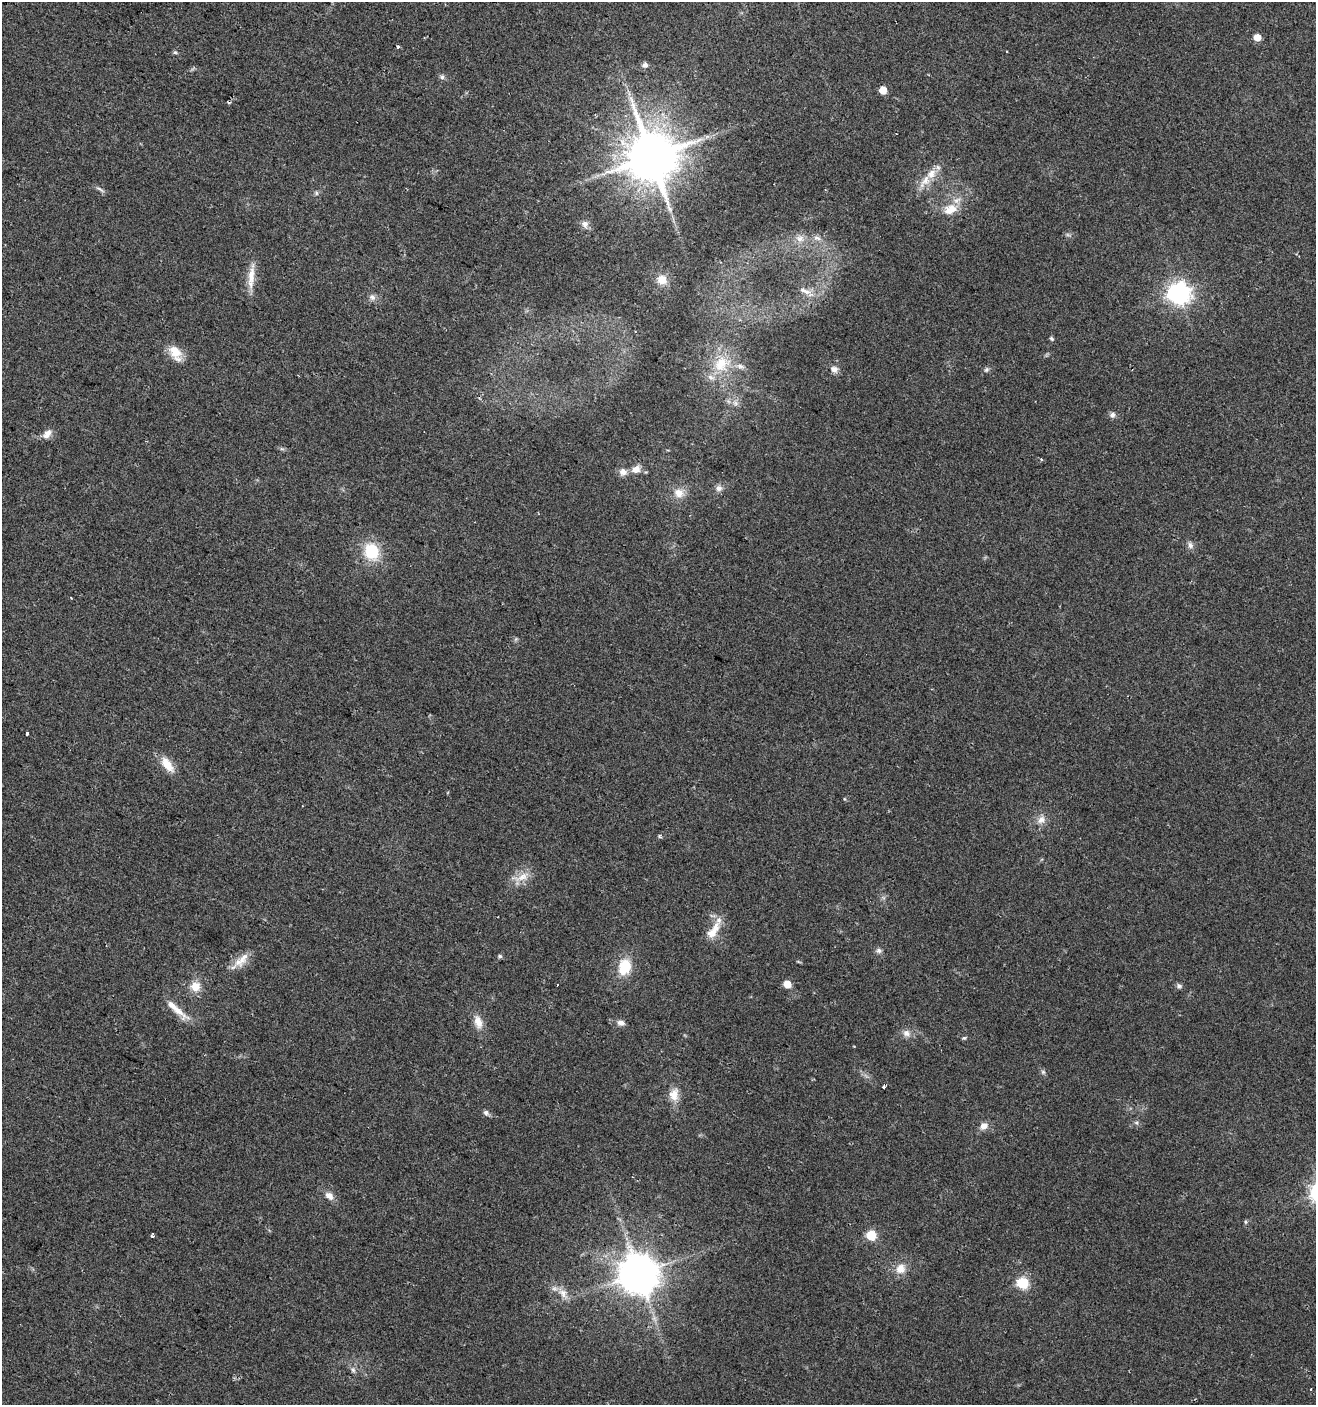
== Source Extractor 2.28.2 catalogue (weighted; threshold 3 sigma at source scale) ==
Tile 11 of 4 x 4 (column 3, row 3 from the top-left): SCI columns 2933-4246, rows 1417-2819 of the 5798 x 5644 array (HDU 1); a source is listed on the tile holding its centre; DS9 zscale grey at full resolution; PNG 1318 x 1407 px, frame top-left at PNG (2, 2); no overlay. Shown black and unused: <1% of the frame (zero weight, under 2 of 3 exposures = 2% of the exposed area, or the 3 px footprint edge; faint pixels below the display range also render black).
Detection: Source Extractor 2.28.2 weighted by HDU 2 'WHT'; one run over the whole footprint, this tile lists its part. Background 0.0612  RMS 0.0087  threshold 0.0392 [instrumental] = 3 sigma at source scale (4.5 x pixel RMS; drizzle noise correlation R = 1.50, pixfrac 1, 0.0396/0.0396 arcsec/px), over >= 5 px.
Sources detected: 73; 3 cosmic-ray / hot-pixel residue — not listed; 3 inside a brighter listed object's ellipse — not listed separately; the other 67 listed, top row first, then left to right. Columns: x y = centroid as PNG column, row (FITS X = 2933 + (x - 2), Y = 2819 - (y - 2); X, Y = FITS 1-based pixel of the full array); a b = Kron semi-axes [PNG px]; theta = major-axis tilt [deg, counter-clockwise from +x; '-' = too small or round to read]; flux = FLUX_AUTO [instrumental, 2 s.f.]
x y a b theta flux
1257 37 5 5 - 11
398 47 3 3 - 2.6
175 52 6 4 -1 1.2
645 65 8 6 17 2.9
442 77 6 6 - 2
883 90 5 5 - 12
651 157 14 14 - 4200
925 181 23 10 53 12
100 189 16 3 -30 2
316 193 6 5 - 1.4
950 209 21 14 22 15
585 224 11 8 -77 3.9
817 238 12 6 -18 3.7
800 239 12 10 -11 7.4
251 275 31 9 84 12
662 280 12 11 - 9.1
805 291 19 7 -21 7.5
1179 293 8 7 - 520
372 297 9 7 -27 3.2
1051 338 6 5 - 1.3
175 351 19 14 -47 13
721 364 26 21 43 29
834 369 10 8 -25 4.3
986 369 7 5 55 1.8
1112 415 8 7 - 2.8
47 434 13 8 54 5.6
1041 459 4 3 - 0.84
636 469 12 9 29 6.4
623 472 10 9 - 4.8
719 488 9 9 - 3.6
679 493 14 12 -40 8.7
1190 545 9 6 -64 3
372 552 15 13 -71 35
27 734 3 3 - 3.5
167 765 21 10 -53 12
845 799 5 3 - 0.75
1041 820 13 9 48 6
659 836 5 4 - 1.3
522 877 23 10 23 10
713 931 29 11 57 14
878 951 8 7 - 2.5
500 956 5 5 - 1.4
243 958 26 10 61 10
624 967 14 10 74 26
787 984 5 5 - 15
195 986 13 13 - 10
1179 986 7 6 - 2.2
172 1005 42 7 -44 12
478 1022 19 10 -73 8.8
621 1023 8 6 -14 4.3
906 1033 11 9 -22 4.8
964 1038 5 4 - 1.1
1043 1072 6 6 - 1.7
884 1087 3 3 - 5.4
674 1095 16 12 -75 9.6
486 1113 8 7 - 2.3
1136 1123 6 5 - 1.6
984 1126 11 8 27 5.2
329 1196 11 8 -40 5.3
1245 1222 6 4 -89 1.1
871 1235 6 6 - 44
152 1236 4 3 - 1.8
900 1269 14 12 70 8.9
639 1273 11 11 - 2400
1023 1283 6 5 - 78
563 1293 15 9 -53 7.4
353 1370 7 4 -46 1.9